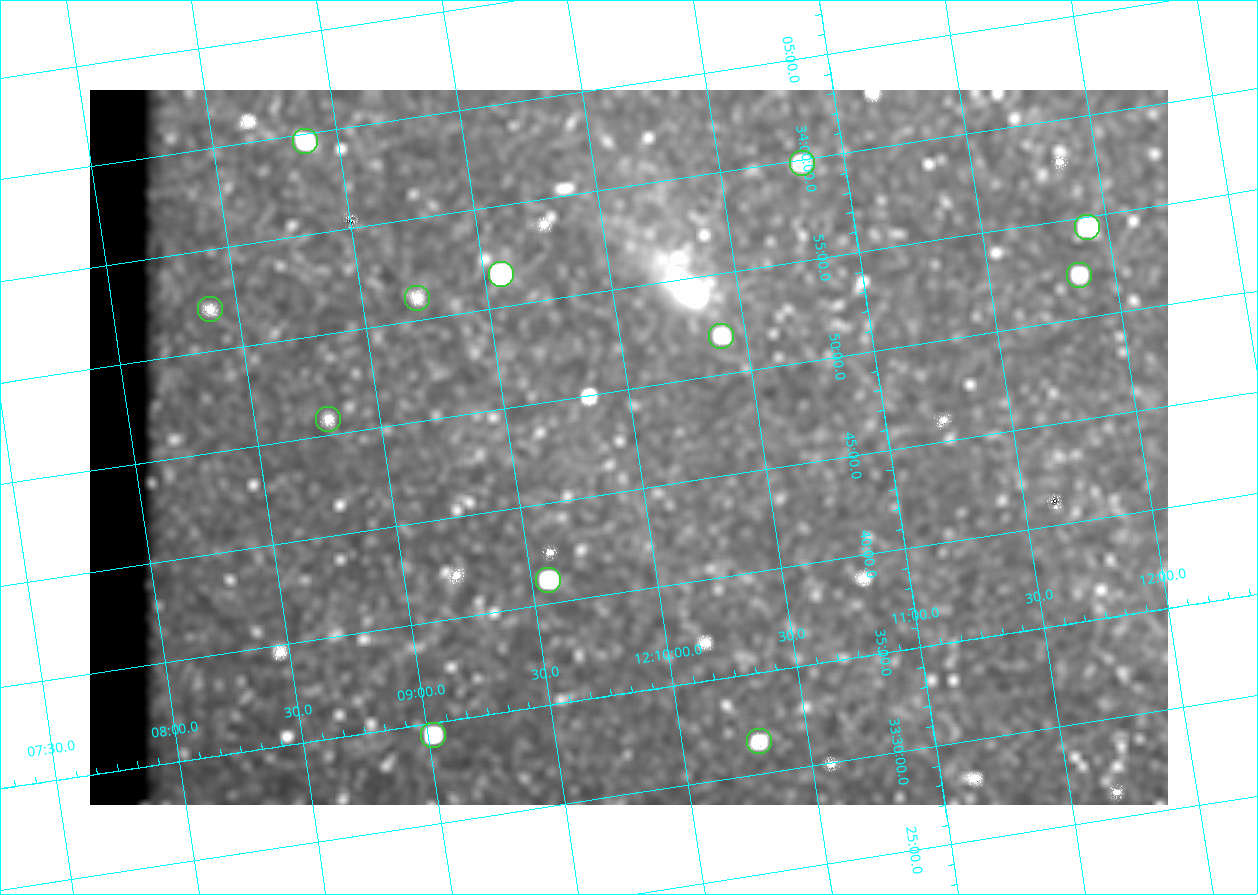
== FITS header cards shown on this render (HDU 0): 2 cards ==
NAXIS1  =                 1078
NAXIS2  =                  715

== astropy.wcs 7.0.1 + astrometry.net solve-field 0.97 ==
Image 1078 x 715 px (HDU 0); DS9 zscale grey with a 90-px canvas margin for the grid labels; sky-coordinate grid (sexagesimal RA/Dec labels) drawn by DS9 from the SOLVED WCS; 12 Tycho-2 reference stars matched to detected sources circled (green)
Header WCS: none
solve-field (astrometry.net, Tycho-2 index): SOLVED blind (the file carries no WCS)
Solved WCS: RA---TAN-SIP/DEC--TAN-SIP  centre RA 12:09:58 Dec +33:47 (182.49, +33.79 deg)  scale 3 arcsec/px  FOV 53.9' x 35.7'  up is +9 deg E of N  parity flipped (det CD > 0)
(file carries no celestial WCS; the grid is the blind solution)
Tycho-2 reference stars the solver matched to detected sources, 12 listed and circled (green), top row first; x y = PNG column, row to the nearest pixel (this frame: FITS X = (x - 90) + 1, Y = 715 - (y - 90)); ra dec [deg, ICRS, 3 dp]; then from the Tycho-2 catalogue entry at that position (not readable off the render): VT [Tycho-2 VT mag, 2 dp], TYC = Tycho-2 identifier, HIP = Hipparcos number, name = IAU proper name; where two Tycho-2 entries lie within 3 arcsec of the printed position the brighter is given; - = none
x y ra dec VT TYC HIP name
305 141 182.217 +34.078 10.97 2529-1713-1 - -
802 163 182.707 +33.997 11.63 2529-1841-1 - -
1087 227 182.981 +33.908 10.81 2529-1789-1 - -
501 274 182.392 +33.944 9.84 2529-1255-1 59276 -
1079 275 182.965 +33.869 12.02 2529-805-1 - -
417 298 182.305 +33.934 12.65 2529-1793-1 - -
210 309 182.097 +33.951 11.96 2529-1435-1 - -
721 336 182.601 +33.865 11.69 2529-1735-1 - -
328 419 182.198 +33.846 12.76 2529-1573-1 - -
548 580 182.392 +33.687 10.79 2527-1378-1 - -
433 735 182.255 +33.573 10.77 2527-1252-1 - -
759 741 182.576 +33.526 12.18 2527-1353-1 - -